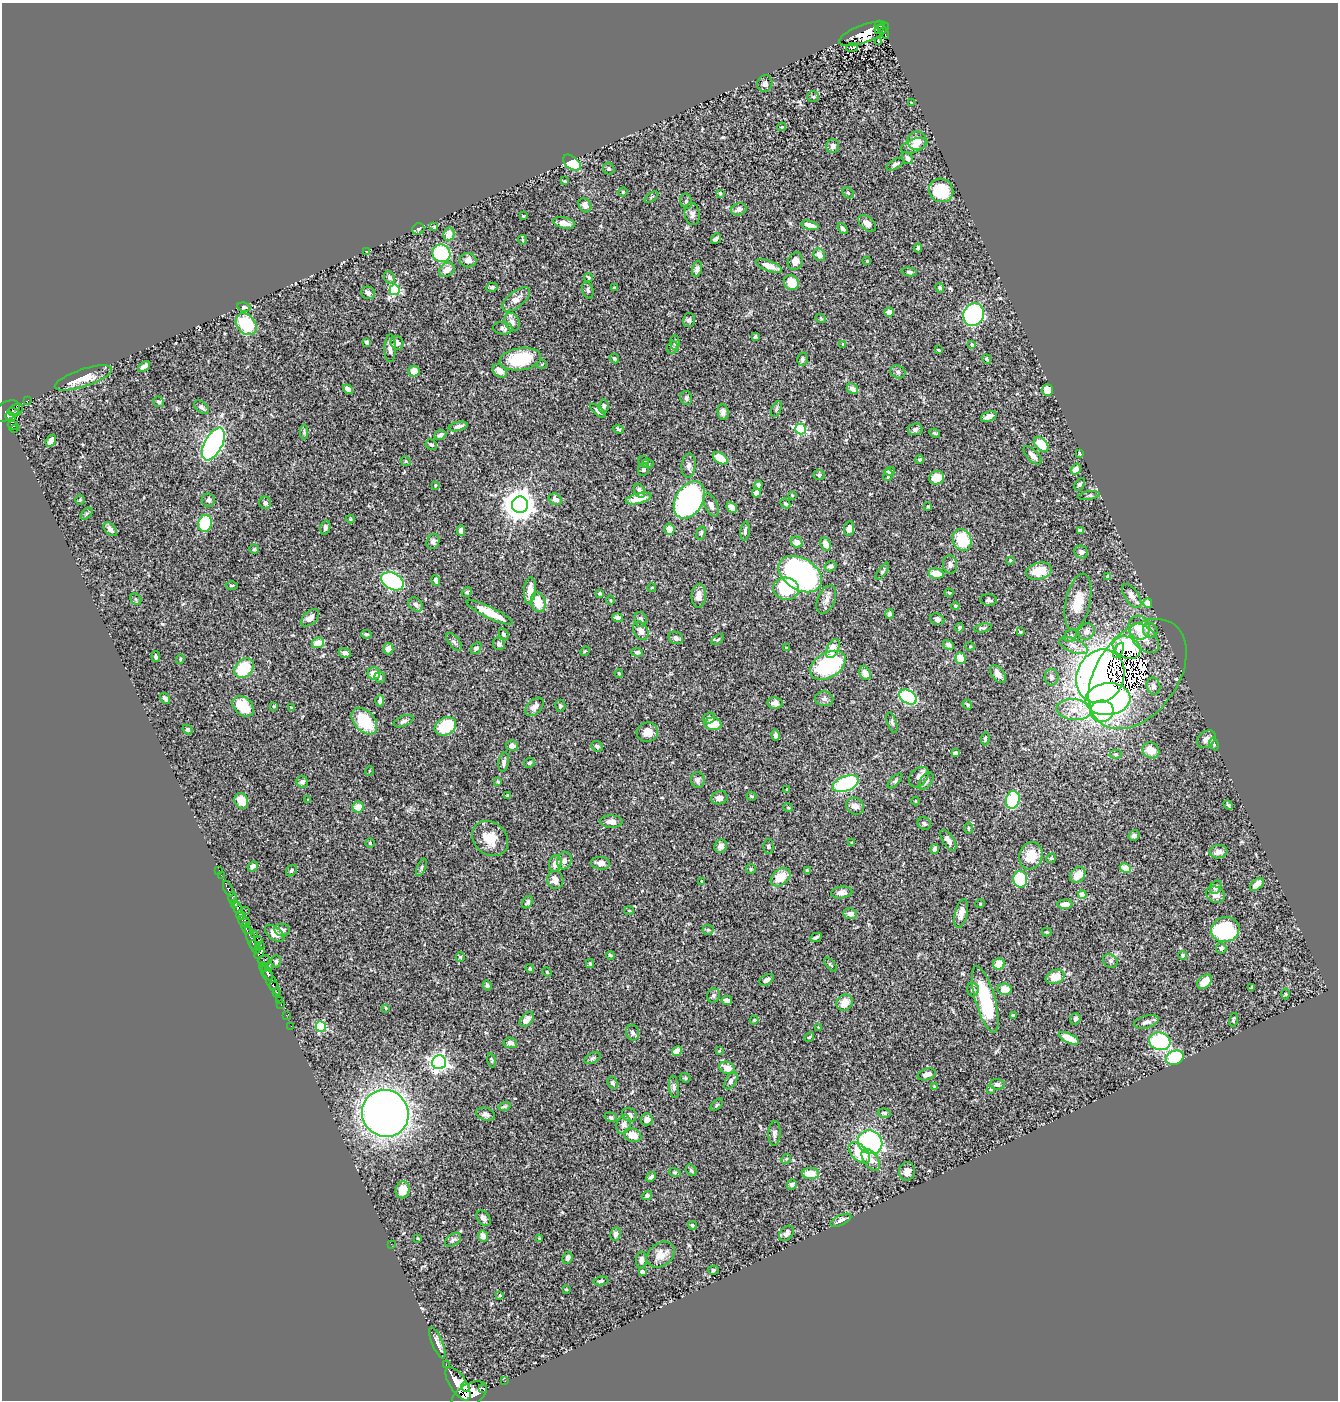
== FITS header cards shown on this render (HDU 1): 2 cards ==
NAXIS1  =                 1336
NAXIS2  =                 1398

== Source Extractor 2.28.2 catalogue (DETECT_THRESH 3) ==
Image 1336 x 1398 px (HDU 1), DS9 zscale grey, 1 PNG px = 1 image px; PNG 1340 x 1402 px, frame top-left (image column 1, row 1398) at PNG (2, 3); each listed source drawn as its Kron ellipse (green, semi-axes under 4 px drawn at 4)
Background 0.574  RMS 0.022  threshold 0.0665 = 3 sigma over >= 5 px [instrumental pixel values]
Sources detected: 464; all 464 listed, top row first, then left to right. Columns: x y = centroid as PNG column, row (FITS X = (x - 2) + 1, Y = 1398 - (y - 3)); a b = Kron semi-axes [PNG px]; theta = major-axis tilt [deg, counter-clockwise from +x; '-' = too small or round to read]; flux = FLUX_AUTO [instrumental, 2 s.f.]
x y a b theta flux
880 25 5 4 - 65
879 29 5 3 - 56
883 32 8 3 -59 62
864 34 26 9 19 17
878 41 3 2 - 3
852 47 6 2 8 1.5
765 84 8 7 - 5.4
813 97 6 5 - 2.9
912 103 4 2 - 1.1
782 127 4 3 - 1.7
917 141 9 9 - 20
833 146 7 6 - 5.2
914 146 14 6 20 11
907 158 6 5 - 4.6
572 163 10 6 -40 64
895 164 10 4 29 4.2
609 169 6 5 - 2.9
565 181 3 3 - 1.6
941 190 12 11 - 51
623 192 5 4 - 1.4
720 193 4 3 - 2.1
848 193 6 5 - 2.8
651 197 8 2 36 1.4
686 201 8 5 -74 3
585 205 7 6 - 6.6
739 209 8 6 17 7
692 214 11 7 -83 5.6
523 216 2 2 - 1.1
564 223 11 5 -12 12
867 223 10 6 -42 8.7
810 225 9 4 -16 10
434 227 4 3 - 1.3
418 229 6 5 - 3.2
843 229 6 4 -53 4.3
449 234 6 5 - 14
716 239 6 3 52 3.6
522 240 4 2 - 1.4
918 248 4 4 - 3.3
367 252 4 2 - 1.1
441 253 9 8 - 93
819 255 6 5 - 11
468 260 8 7 - 8.1
795 261 9 7 67 10
867 261 4 3 - 1.1
769 266 14 5 -21 15
697 269 8 4 73 4.5
447 270 8 6 33 10
909 272 8 4 -6 3.2
389 277 6 5 - 3
588 278 4 3 - 2
791 283 8 7 - 27
492 287 6 4 12 2
614 288 3 3 - 2.8
940 288 5 4 - 2.4
394 290 5 5 - 130
588 290 8 5 -74 3.8
368 293 7 6 - 5.5
516 299 17 7 38 11
244 307 7 4 -8 2.6
889 312 5 4 - 13
974 315 11 10 - 240
821 319 5 3 - 1.3
689 320 7 6 - 3.3
512 322 9 7 -62 6.9
246 324 12 9 -50 62
503 328 10 6 -7 5
755 337 3 3 - 2.6
367 342 4 4 - 6.9
397 343 7 6 - 5.4
675 343 7 4 -85 3.6
843 344 4 3 - 2
972 345 4 3 - 2.4
390 348 14 5 89 8.6
673 348 6 5 - 3.1
939 350 4 3 - 1.4
520 359 21 11 9 67
614 359 5 4 - 2.7
802 359 6 5 - 3.2
987 359 5 3 - 2.6
542 364 5 3 - 1.3
144 367 6 4 38 8.9
414 371 5 5 - 15
499 371 8 5 -43 14
898 372 8 6 -27 3.4
83 378 30 8 18 29
348 389 5 4 - 6.4
852 389 6 5 - 8.7
1047 390 6 5 - 29
686 398 7 6 - 4.1
28 400 2 2 - 8.3
159 402 6 5 - 3.5
202 407 8 5 -41 4.7
604 407 7 5 85 3.8
16 409 7 5 23 240
776 409 8 5 69 2.8
7 411 14 8 33 380
598 411 9 4 -41 4
13 412 6 4 -17 240
723 412 8 5 -83 5.2
989 416 8 5 21 8
10 417 6 4 -22 220
13 425 5 3 - 170
458 426 10 4 13 5.8
14 429 4 3 - 20
618 429 6 3 -21 2.2
800 429 5 5 - 180
915 429 7 6 - 4.2
304 432 7 3 90 2.2
935 433 5 3 - 2.2
440 435 6 5 - 5.2
51 441 6 4 57 10
213 444 18 8 63 420
1041 444 9 5 -46 38
431 445 6 5 - 3.1
1080 453 4 2 - 1.4
1032 455 11 5 -47 9.5
720 458 8 5 -34 27
920 460 4 4 - 2.2
406 461 5 4 - 2.2
644 462 6 5 - 2.5
648 464 6 3 -2 1.5
689 466 12 7 84 6.2
643 469 6 5 - 3.4
1076 469 6 4 56 9.2
890 471 5 4 - 3.2
819 475 5 5 - 2.6
888 475 6 4 81 2.8
936 478 8 6 17 23
1080 484 7 4 56 2.8
435 485 4 3 - 1.5
758 485 4 3 - 4.3
639 491 7 5 -65 5.2
756 493 4 4 - 9.5
792 495 3 3 - 1
1089 496 11 3 8 2.3
639 498 13 5 14 20
555 499 7 5 -31 8.5
80 500 5 5 - 1.4
208 500 7 6 - 4.7
689 500 20 13 59 380
265 503 6 6 - 3.5
785 503 5 4 - 2.3
520 505 8 8 - 2400
711 505 12 6 -67 7
732 507 6 4 -47 9.3
928 507 3 2 - 1.6
87 514 7 4 45 2.2
350 519 4 4 - 1.7
205 523 8 6 76 80
325 527 7 5 74 4.1
110 529 8 5 -48 5.7
669 529 5 5 - 16
849 529 7 5 80 7.8
461 530 5 4 - 6.3
745 531 9 4 84 3.6
1080 531 4 4 - 6.1
701 533 7 4 75 2.5
962 540 11 9 -67 57
433 541 8 6 65 4.5
797 542 6 5 - 9.8
826 544 7 5 -65 13
254 549 4 4 - 1.8
1081 552 7 6 - 6.2
1010 560 3 3 - 1.3
950 564 9 7 -83 6.7
830 566 6 5 - 4.2
882 571 10 4 55 2.6
1039 571 13 8 14 28
936 573 8 5 -8 18
800 574 23 15 -32 490
1108 576 4 3 - 3.8
392 581 12 8 -28 290
436 581 5 4 - 3.9
232 585 6 3 0 1.6
652 587 4 3 - 1.2
786 589 13 11 -13 65
530 590 13 6 84 17
467 592 5 4 - 3.1
600 593 3 3 - 2.5
949 593 4 4 - 1.5
699 596 12 7 87 11
1132 596 14 6 -55 9.8
136 599 6 5 - 2.4
611 600 5 3 - 1.3
826 600 15 8 66 9.5
988 600 8 6 -5 3.3
538 602 10 7 -73 27
1078 602 29 12 78 34
1148 603 5 4 - 16
415 604 8 6 -47 6.8
955 606 4 4 - 1.8
490 613 25 5 -26 37
890 614 4 3 - 3.1
310 618 10 6 41 9.5
618 618 5 4 - 5.4
640 619 7 6 - 4.3
937 619 7 5 -19 4.9
959 628 5 4 - 3
983 628 9 3 10 2.4
1139 628 12 10 -74 29
1150 630 7 7 - 6.3
641 631 10 7 -62 8.5
1086 631 9 7 35 8.1
1020 632 3 3 - 1.4
366 634 5 3 - 2.2
503 634 6 4 -62 3.1
1071 636 7 5 46 3.5
676 638 7 6 - 6.3
1144 638 18 11 -45 17
718 639 7 3 38 1.8
454 642 10 5 -53 4.5
318 643 6 5 - 18
499 644 6 6 - 5
948 645 6 4 -30 5.2
970 646 5 4 - 1.8
1073 646 15 7 -23 11
1127 647 14 10 -23 120
476 648 6 4 54 2.8
786 648 3 2 - 1.2
388 649 5 5 - 10
833 649 10 6 65 20
1119 650 8 3 62 19
585 651 5 4 - 1.6
637 652 6 4 -2 4.6
345 653 6 5 - 4.7
156 656 5 4 - 2.9
960 658 5 5 - 24
180 659 5 4 - 1.9
828 665 19 12 29 150
244 668 11 8 45 65
374 673 6 6 - 16
619 673 4 3 - 1.6
865 673 7 5 -56 13
998 674 10 6 -54 11
1138 674 62 40 54 94
1100 676 27 23 65 1100
380 677 6 5 - 3.3
1051 677 8 7 - 5
1153 686 8 6 -77 4.9
908 697 9 6 -33 140
165 698 6 3 -55 3.8
824 699 9 7 -4 5.2
1108 699 23 16 6 460
380 701 5 4 - 3.4
775 703 7 6 - 5.9
967 705 5 3 - 1.8
243 706 12 8 -42 39
274 706 3 3 - 1.4
560 706 6 5 - 2.6
291 707 4 2 - 0.98
534 707 11 7 46 8.1
1074 710 17 10 -6 22
1102 711 11 10 - 73
709 718 6 5 - 4.8
364 721 15 10 -48 60
403 721 10 5 23 4.3
892 723 11 4 -72 4
713 724 8 6 -9 37
445 726 11 8 30 76
187 730 5 4 - 2.7
647 732 11 9 7 15
775 735 5 4 - 4.5
985 739 6 4 86 2.3
1206 739 10 7 38 7.8
1214 744 7 4 -73 2.7
512 746 6 5 - 7.7
597 746 6 5 - 4.7
1151 750 9 7 -36 20
956 753 4 3 - 4.4
1116 754 6 4 -2 2.4
504 762 10 5 80 5
530 763 6 4 27 3
369 771 5 3 - 1.1
919 777 11 8 49 9.6
698 780 8 7 - 4.8
895 781 9 4 45 3.1
926 781 10 5 53 5.3
302 782 6 5 - 3.4
498 782 3 3 - 1.7
846 784 13 7 21 130
787 789 4 4 - 1.4
507 795 4 2 - 1.4
751 796 5 4 - 2.3
719 798 8 6 11 7.7
308 800 3 3 - 1.5
1013 800 9 6 75 87
241 801 8 6 -64 18
916 801 4 3 - 1.2
1228 805 5 3 - 2.8
855 806 9 8 - 9.8
358 807 5 5 - 15
788 807 5 3 - 1.3
611 822 11 6 -2 11
924 824 7 6 - 2.9
968 828 6 4 89 1.8
1134 836 6 5 - 4.1
490 838 19 16 -42 30
948 840 12 5 -57 7.8
370 843 5 5 - 2
851 843 4 2 - 1.2
721 846 7 6 - 5.7
768 847 7 5 -89 2.3
934 849 5 3 - 4.2
1218 852 9 6 10 8.8
1031 856 14 11 69 30
1051 858 5 4 - 1.8
564 861 9 7 71 6.5
555 863 8 6 74 13
600 863 9 6 -7 11
253 866 5 4 - 6.6
421 867 9 3 69 2.8
1125 868 6 4 -26 30
751 869 5 4 - 1.9
219 870 2 2 - 4.5
291 871 6 5 - 2.8
808 871 4 3 - 2.3
221 875 2 2 - 14
1078 875 9 6 45 17
780 877 11 7 41 30
1020 879 8 7 - 78
555 880 9 8 - 13
701 881 4 2 - 0.95
1257 884 8 5 42 16
1216 887 7 5 60 5.7
228 889 8 4 -66 160
842 893 11 6 7 8.1
1082 895 4 4 - 33
1215 895 10 8 -24 10
232 897 6 3 -83 250
527 902 7 5 57 3.5
235 904 4 3 - 330
980 904 5 3 - 1.1
1065 904 7 4 1 10
237 908 6 3 -80 490
245 910 2 2 - 12
629 911 5 3 - 1.8
961 913 14 6 76 11
850 914 7 5 5 8.3
241 915 5 3 - 450
244 922 7 4 -42 840
246 928 6 3 -65 280
1225 929 14 12 18 150
282 930 7 6 - 5.5
708 930 5 5 - 1.9
1046 932 5 4 - 1.6
275 933 11 6 -38 12
255 934 3 2 - 50
250 937 13 4 -73 420
816 938 6 3 26 2.9
258 940 2 2 - 6.3
261 945 2 2 - 12
255 947 7 3 -61 300
1221 948 5 5 - 4.1
259 953 6 4 51 230
610 955 4 3 - 2.2
1183 955 4 3 - 3.8
460 957 5 4 - 1.7
264 960 6 3 17 77
276 961 6 5 - 2.6
1110 961 8 6 -33 3.7
590 964 4 4 - 1.8
830 964 8 3 -49 2
999 964 6 5 - 21
268 966 2 2 - 42
264 967 5 2 - 110
530 968 4 3 - 1.7
547 972 5 3 - 1.2
267 973 8 4 -64 640
1055 977 10 6 22 26
270 980 17 4 -59 650
767 980 8 5 30 6.2
1205 982 8 6 43 23
487 985 5 4 - 2.4
273 986 4 3 - 220
1251 988 4 2 - 1.9
1005 989 7 6 - 18
973 990 7 6 - 4.4
276 992 4 3 - 79
1285 994 5 3 - 1.3
713 995 7 6 - 3.4
985 999 34 10 -74 110
279 1000 2 2 - 12
727 1000 5 4 - 5.9
845 1003 9 7 44 18
281 1005 3 2 - 12
386 1008 4 3 - 1.6
286 1015 2 2 - 9.8
1013 1015 4 3 - 2.7
527 1019 9 5 51 10
1075 1019 6 5 - 4.7
754 1020 4 4 - 1.8
1233 1020 7 3 72 2.3
1146 1022 12 6 14 6
291 1026 2 2 - 7
321 1026 5 5 - 120
818 1027 3 3 - 0.93
633 1033 8 6 -76 5.2
809 1037 5 4 - 1.9
1069 1038 11 4 -26 24
1160 1041 11 8 -15 130
510 1043 7 5 -6 7.2
677 1051 5 4 - 13
719 1051 4 3 - 1.4
592 1058 8 5 26 3.2
1175 1058 9 7 20 79
492 1060 7 3 -80 1.9
439 1062 7 7 - 560
727 1068 8 6 -24 16
927 1074 9 5 18 9.8
685 1078 5 4 - 2.1
731 1081 9 5 59 5.4
613 1083 6 4 -65 2.5
997 1084 7 5 -5 4.3
674 1087 11 5 -84 4.2
935 1087 3 3 - 2.2
991 1089 3 3 - 1.8
717 1105 8 3 45 1.6
504 1106 6 3 17 2.2
385 1113 24 23 - 1300
884 1113 7 4 -6 3.1
486 1114 9 6 -16 4.8
629 1115 8 6 -25 6.2
611 1117 6 4 -19 2.3
647 1119 6 6 - 7.2
623 1124 10 6 73 6.1
774 1134 12 6 88 4.8
633 1135 9 6 -21 23
870 1142 12 11 - 240
859 1153 13 7 -44 42
786 1159 5 4 - 1.6
871 1160 12 7 -54 13
691 1170 6 5 - 2.4
907 1171 9 8 - 9.3
675 1173 6 4 -16 1.9
811 1174 8 5 0 21
651 1177 5 4 - 3.9
792 1185 5 4 - 5.5
403 1190 8 7 - 23
647 1195 5 4 - 2.9
483 1218 9 6 -53 6.6
841 1220 11 5 25 6.1
692 1225 4 4 - 2.8
786 1233 9 6 47 6.4
616 1234 7 5 80 6.1
483 1236 5 5 - 11
539 1238 3 2 - 1.1
418 1239 3 2 - 0.96
453 1240 9 5 37 4.5
391 1244 2 2 - 5.8
661 1254 15 11 36 16
567 1258 6 5 - 5.6
641 1260 8 5 86 5.3
713 1270 5 4 - 1.9
642 1272 4 3 - 4.5
601 1281 7 4 5 2.8
566 1289 3 3 - 1.2
500 1295 3 3 - 1.5
437 1343 17 5 -67 7.7
446 1365 3 2 - 38
505 1381 2 2 - 5.9
458 1384 19 8 -57 4000
465 1387 5 4 - 600
482 1388 2 2 - 5500
469 1395 19 10 31 4200
At the frame edge (FLAGS 8, measured only in part): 1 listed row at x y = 469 1395